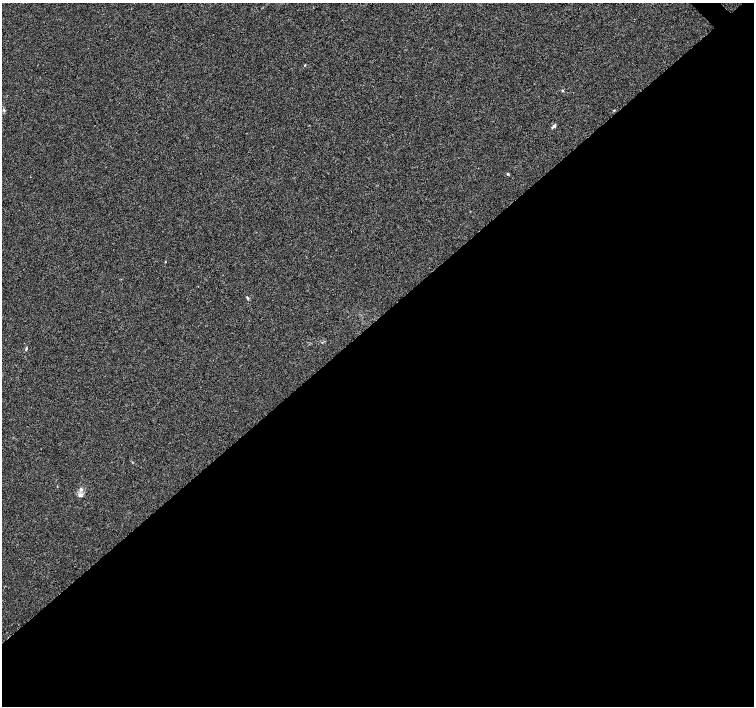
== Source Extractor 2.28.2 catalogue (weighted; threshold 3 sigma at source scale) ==
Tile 15 of 4 x 4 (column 3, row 4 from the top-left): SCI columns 3009-4512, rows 151-1557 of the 6022 x 5995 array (HDU 1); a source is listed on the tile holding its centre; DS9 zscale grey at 2 x 2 block average (1 PNG px = mean of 2 x 2 image px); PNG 756 x 708 px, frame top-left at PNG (2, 3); no overlay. Shown black and unused: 55% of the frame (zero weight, under 3 of 4 exposures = <1% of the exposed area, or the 3 px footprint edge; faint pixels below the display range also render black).
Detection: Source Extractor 2.28.2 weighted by HDU 2 'WHT'; one run over the whole footprint, this tile lists its part. Background 0.00756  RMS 0.0021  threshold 0.00959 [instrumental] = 3 sigma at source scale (4.5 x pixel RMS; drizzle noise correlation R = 1.50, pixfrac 1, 0.0396/0.0396 arcsec/px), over >= 5 px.
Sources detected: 10; all 10 listed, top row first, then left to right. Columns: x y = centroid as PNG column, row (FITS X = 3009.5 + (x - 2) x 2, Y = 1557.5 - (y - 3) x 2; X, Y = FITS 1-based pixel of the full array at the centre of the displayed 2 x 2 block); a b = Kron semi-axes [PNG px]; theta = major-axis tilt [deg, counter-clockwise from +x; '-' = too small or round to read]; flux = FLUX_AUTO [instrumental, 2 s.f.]
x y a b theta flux
305 65 3 2 - 0.25
562 90 3 2 - 0.34
4 110 4 3 - 0.58
614 110 3 2 - 0.32
554 126 5 3 - 1.3
508 174 4 3 - 0.48
247 298 5 3 - 0.57
26 349 6 2 79 0.57
81 489 5 4 - 1.1
80 495 6 4 16 1.5